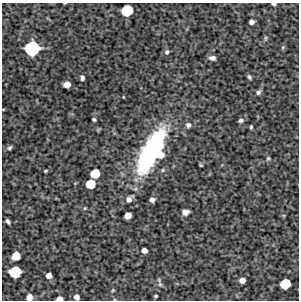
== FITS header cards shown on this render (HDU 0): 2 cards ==
NAXIS1  =                  297 /Length X axis
NAXIS2  =                  298 /Length Y axis

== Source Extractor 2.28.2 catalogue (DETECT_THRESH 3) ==
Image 297 x 298 px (HDU 0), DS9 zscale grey, 1 PNG px = 1 image px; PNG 301 x 302 px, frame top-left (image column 1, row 298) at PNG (2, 3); no overlay
Background 4950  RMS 260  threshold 767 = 3 sigma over >= 5 px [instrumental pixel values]
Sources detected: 44; all 44 listed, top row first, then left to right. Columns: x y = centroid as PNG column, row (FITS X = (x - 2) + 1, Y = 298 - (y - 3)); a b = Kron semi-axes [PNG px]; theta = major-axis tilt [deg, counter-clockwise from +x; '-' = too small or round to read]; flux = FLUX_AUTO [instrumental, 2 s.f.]
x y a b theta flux
65 3 3 2 - 1.1e+04
274 4 4 3 - 3.4e+04
127 10 8 8 - 6.2e+05
251 22 5 4 - 6.8e+04
265 38 8 4 82 2.5e+04
283 47 5 4 - 2.2e+04
32 48 11 10 - 1.1e+06
167 52 7 6 - 4.2e+04
212 58 7 5 -6 6.6e+04
249 77 5 3 - 3.3e+04
82 78 6 4 -78 4.0e+04
67 84 6 5 - 1.4e+05
258 92 7 5 49 4.6e+04
94 119 4 3 - 2.8e+04
241 120 6 5 - 4.0e+04
188 125 6 6 - 5.9e+04
251 127 4 3 - 2.3e+04
9 148 7 5 33 3.9e+04
151 151 44 15 62 3.3e+06
161 155 7 6 - 1.2e+05
268 158 6 5 - 2.8e+04
201 165 3 2 - 1.8e+04
163 170 5 5 - 2.3e+04
45 171 4 3 - 2.1e+04
95 173 7 6 - 3.8e+05
91 184 7 6 - 4.0e+05
129 199 11 7 49 8.9e+04
152 200 5 4 - 7.2e+04
85 208 5 4 - 1.9e+04
185 212 6 5 - 9.2e+04
128 216 6 5 - 1.6e+05
8 221 5 3 - 4.3e+04
144 250 5 5 - 9.0e+04
16 256 7 6 - 2.8e+05
15 272 9 8 - 6.7e+05
49 276 5 5 - 1.0e+05
242 280 5 5 - 9.5e+04
160 284 7 6 - 4.0e+04
285 284 8 7 - 4.8e+05
113 290 5 4 - 1.9e+04
156 296 3 3 - 2.4e+04
29 297 6 6 - 1.0e+05
77 297 5 5 - 8.6e+04
59 299 6 4 3 1.1e+05
At the frame edge (FLAGS 8, measured only in part): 5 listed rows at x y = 65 3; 274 4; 29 297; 77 297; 59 299